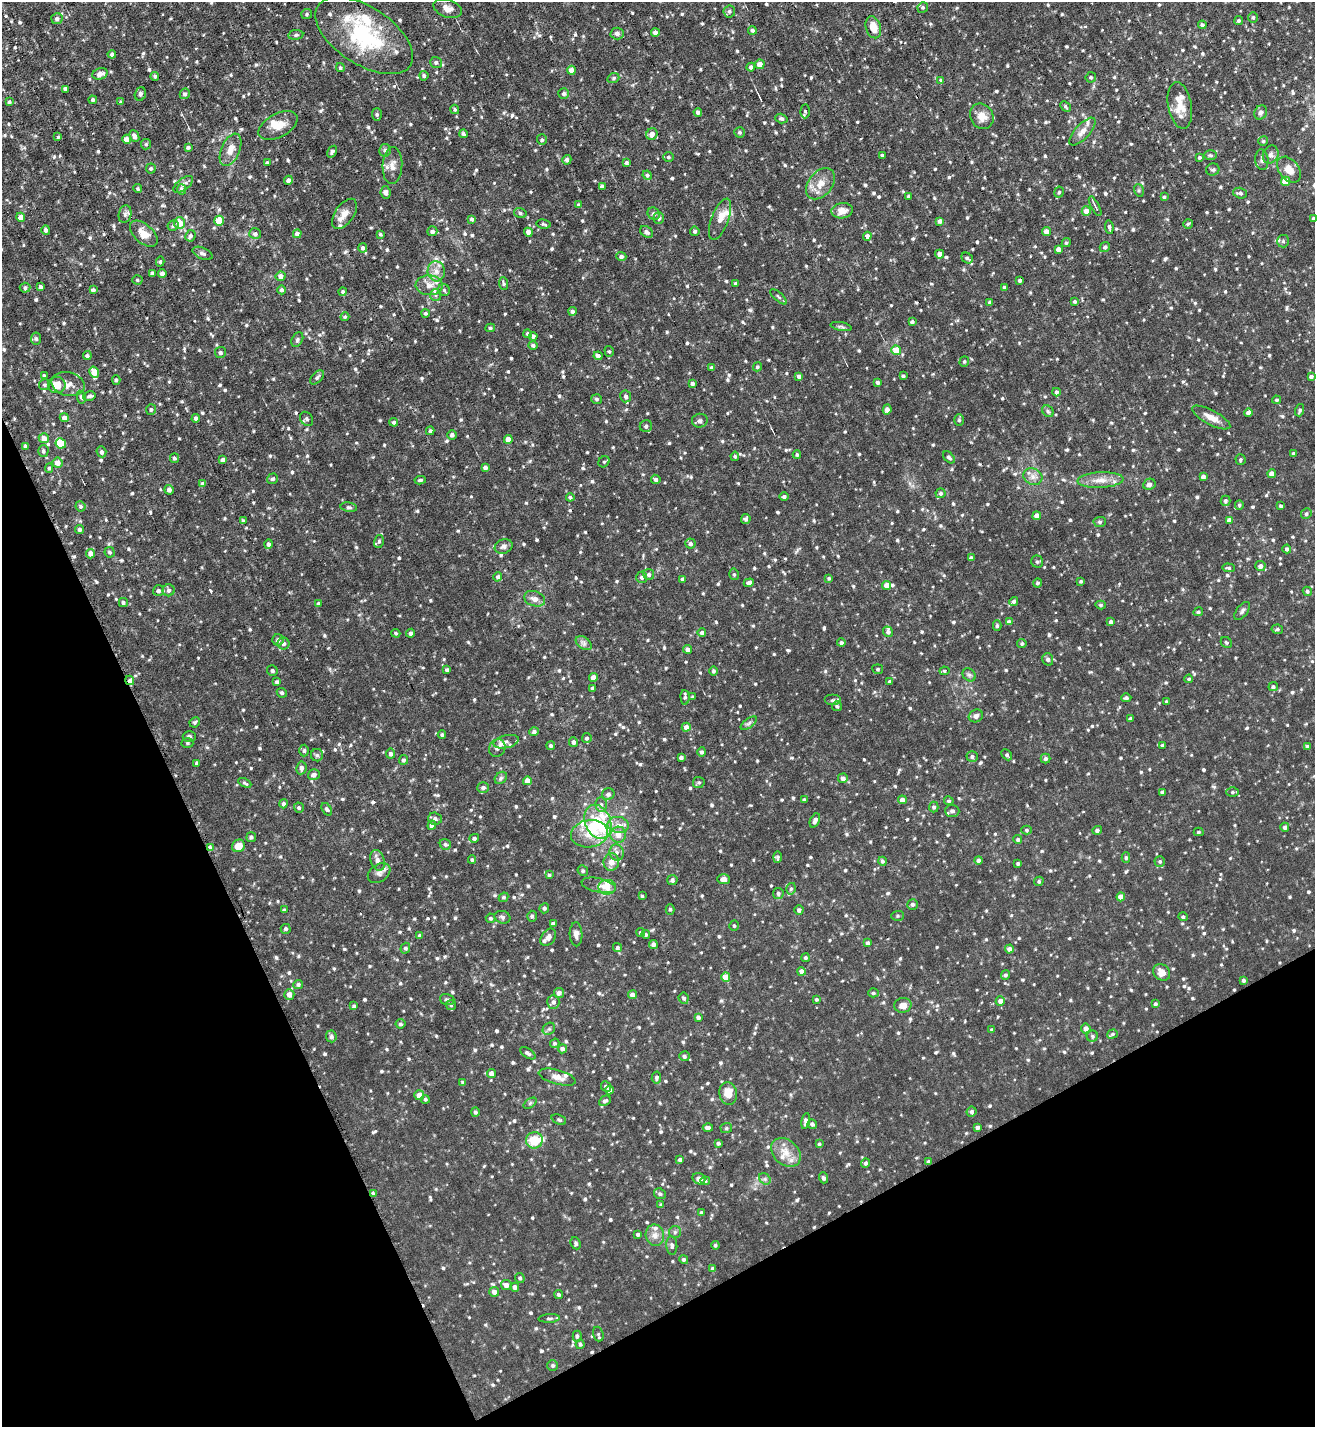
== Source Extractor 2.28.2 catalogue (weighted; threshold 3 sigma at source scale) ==
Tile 14 of 4 x 4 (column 2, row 4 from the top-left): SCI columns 1463-2775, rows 1-1425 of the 5686 x 5700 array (HDU 1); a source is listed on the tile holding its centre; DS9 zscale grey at full resolution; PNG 1317 x 1429 px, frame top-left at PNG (2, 2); each listed source drawn as its Kron ellipse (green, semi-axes under 4 px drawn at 4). Shown black and unused: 24% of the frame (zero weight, under 6 of 12 exposures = <1% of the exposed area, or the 3 px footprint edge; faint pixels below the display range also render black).
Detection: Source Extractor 2.28.2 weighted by HDU 2 'WHT'; one run over the whole footprint, this tile lists its part. Background 0.028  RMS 0.004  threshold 0.0166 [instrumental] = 3 sigma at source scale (4.09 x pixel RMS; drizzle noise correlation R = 1.36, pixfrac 0.8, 0.05/0.05 arcsec/px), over >= 5 px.
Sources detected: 1066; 2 inside a brighter object's white glare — neither listed nor drawn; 24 inside a brighter listed object's ellipse — not listed separately; of the other 1040, all 500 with FLUX_AUTO >= 0.563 (the completeness limit of this list) listed and drawn (540 fainter detections not listed), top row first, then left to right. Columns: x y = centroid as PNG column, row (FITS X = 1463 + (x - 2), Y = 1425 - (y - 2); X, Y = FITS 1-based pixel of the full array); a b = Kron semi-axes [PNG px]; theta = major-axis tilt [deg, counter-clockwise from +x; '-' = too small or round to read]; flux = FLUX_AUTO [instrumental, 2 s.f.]
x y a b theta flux
923 7 5 5 - 0.75
448 8 15 8 -19 2.4
729 11 6 6 - 0.87
307 14 5 5 - 0.6
1253 17 5 4 - 0.68
57 19 6 5 - 1
1239 21 4 3 - 0.65
1202 25 4 4 - 0.89
873 27 11 7 -72 4.8
752 30 4 4 - 0.74
655 32 4 4 - 1.3
617 33 6 6 - 1.3
296 35 7 5 8 0.88
364 36 55 29 -33 32
112 54 4 4 - 0.8
436 63 6 5 - 0.86
760 64 5 4 - 2.7
751 67 4 4 - 1.1
340 68 4 4 - 0.57
571 70 4 4 - 3.4
100 74 8 5 20 2
155 76 4 4 - 0.66
424 76 5 4 - 0.86
1091 77 5 5 - 0.69
613 78 6 5 - 0.58
941 80 4 4 - 0.56
65 89 4 4 - 1.1
140 94 7 5 71 0.8
185 94 5 5 - 0.92
564 94 5 5 - 1.1
93 100 4 4 - 0.7
9 102 4 4 - 0.67
121 102 4 3 - 0.57
1180 105 23 12 -80 5.8
1065 106 6 4 -42 0.7
455 109 5 4 - 0.6
805 111 7 4 86 0.64
698 112 4 4 - 1
1261 112 7 6 - 1.2
377 114 6 5 - 0.64
982 116 13 11 -60 4
781 119 6 4 -18 0.69
278 126 21 11 29 4.6
740 132 5 5 - 0.73
1082 132 18 7 47 2.7
463 134 4 4 - 0.76
652 134 6 5 - 2
134 136 6 4 -67 1.4
58 137 3 3 - 0.58
127 139 4 4 - 3.1
542 140 5 5 - 0.57
1263 141 5 4 - 0.67
146 144 5 5 - 0.57
188 147 4 3 - 0.68
230 150 17 9 67 3.8
385 150 6 5 - 1
332 152 6 4 58 0.68
882 155 3 3 - 0.65
1210 155 6 5 - 0.57
1271 155 9 7 66 1.5
668 157 5 4 - 0.72
1199 157 4 4 - 0.66
567 160 5 4 - 1.3
1262 160 10 6 -83 1.2
267 163 4 3 - 0.65
626 163 3 3 - 0.75
392 165 18 10 86 3.1
151 169 5 5 - 0.69
1213 170 7 6 - 0.73
1289 170 14 10 -51 3.7
647 175 5 4 - 0.78
288 180 4 4 - 1.1
1286 181 4 4 - 7.4
183 184 11 5 37 1.4
821 184 18 12 51 4.6
602 186 4 4 - 0.86
138 189 4 3 - 0.59
181 189 5 4 - 1.5
1139 190 6 5 - 0.61
386 192 6 5 - 1.2
1059 192 5 4 - 0.57
1240 193 7 5 -15 0.8
909 196 3 3 - 0.64
1164 197 4 3 - 0.66
579 205 4 4 - 0.77
1095 206 11 2 -62 0.69
842 211 11 7 9 3.4
1086 211 5 4 - 3
520 213 6 5 - 0.75
125 214 9 6 77 1.1
344 214 17 9 55 3.2
654 214 6 5 - 0.8
21 217 4 4 - 2.6
659 218 6 5 - 0.92
1313 218 3 3 - 0.58
472 219 4 3 - 0.9
720 219 22 8 69 3.5
219 221 5 5 - 8
940 221 4 4 - 1.3
180 223 6 5 - 5
543 224 7 3 -11 0.62
1188 224 5 4 - 0.63
173 226 6 5 - 0.83
1109 227 7 3 -82 0.83
46 230 5 4 - 1.2
432 231 5 5 - 1.2
695 231 5 4 - 0.89
1046 231 4 4 - 2.6
528 232 4 4 - 2.1
647 232 7 5 -40 0.87
144 234 16 9 -42 4.3
255 234 6 5 - 0.88
297 234 4 4 - 1.7
380 234 3 3 - 0.59
190 236 6 5 - 1.1
867 236 4 4 - 2.4
1283 241 6 6 - 0.86
1066 243 5 4 - 0.64
1105 247 5 4 - 0.71
363 248 5 4 - 0.93
1058 249 4 4 - 1.6
202 253 10 5 -24 1.1
940 254 4 4 - 2
621 257 5 4 - 1.2
967 258 6 4 -38 0.75
160 262 5 4 - 0.57
436 271 10 8 -84 2.6
152 273 4 3 - 0.94
162 273 4 4 - 1.8
281 276 5 4 - 1.9
137 280 5 4 - 0.6
1020 280 4 4 - 0.6
504 283 6 4 -85 0.68
736 284 4 4 - 0.68
429 285 13 10 -3 3.2
41 287 4 3 - 1.6
1004 287 4 3 - 0.64
25 288 5 5 - 0.88
93 290 4 4 - 1
282 290 4 4 - 0.83
444 290 6 5 - 0.67
343 292 4 4 - 0.61
436 295 6 5 - 0.92
779 297 10 3 -40 0.64
990 302 4 4 - 0.64
1075 302 4 3 - 0.59
572 311 4 4 - 1
426 313 4 4 - 0.63
345 317 4 4 - 0.57
912 322 4 4 - 1.1
841 326 10 4 -11 0.83
490 328 5 4 - 0.61
528 334 4 4 - 0.7
533 336 4 4 - 1.1
36 339 6 5 - 0.8
297 340 8 5 64 0.81
533 345 4 4 - 0.88
896 350 5 4 - 6.6
609 351 5 4 - 0.58
220 353 5 5 - 0.86
87 356 4 4 - 0.66
598 356 4 4 - 1.4
964 361 5 4 - 0.59
757 367 5 4 - 0.6
711 368 3 3 - 0.68
94 372 6 4 -58 4.7
44 376 4 3 - 0.87
799 376 4 4 - 1.3
903 376 3 3 - 0.61
317 377 8 5 47 0.9
1311 377 4 4 - 0.95
116 380 4 4 - 0.62
877 382 4 3 - 1
68 384 17 12 -13 3.1
692 384 4 4 - 0.71
45 385 5 5 - 0.65
57 385 9 8 - 3.8
1056 392 4 3 - 0.89
89 396 6 4 13 0.87
626 396 6 5 - 1.5
81 397 6 4 -78 0.67
597 399 5 5 - 0.76
1276 400 4 3 - 0.62
151 409 5 5 - 0.73
887 409 5 4 - 1.4
1300 410 6 4 73 0.61
1048 411 6 5 - 0.65
1248 413 4 4 - 2.1
1211 417 21 7 -28 3.6
64 418 4 4 - 1.8
196 418 4 4 - 1.7
307 419 7 6 - 0.83
959 420 5 5 - 0.63
700 421 8 7 - 0.97
394 422 4 4 - 0.77
646 426 6 6 - 1.2
430 431 4 3 - 0.69
452 435 5 4 - 1.3
44 438 5 5 - 2.3
508 439 4 4 - 3.3
61 443 5 5 - 8.5
26 446 4 4 - 1.2
43 451 6 5 - 0.83
101 452 5 4 - 1.1
1294 454 3 3 - 0.95
797 455 4 3 - 0.6
735 456 4 4 - 0.73
949 457 7 4 -47 0.92
174 458 5 4 - 0.89
223 460 4 4 - 1.3
1240 460 5 5 - 0.57
604 462 6 5 - 0.67
57 463 5 5 - 2.8
49 468 5 4 - 0.58
485 468 4 4 - 1.3
1272 474 4 4 - 2.7
1033 477 10 8 -25 2
1203 477 4 4 - 1.2
272 479 6 5 - 0.73
656 479 5 4 - 0.88
420 480 6 4 8 0.76
1100 480 23 8 3 4.2
203 484 4 4 - 1.7
1149 484 6 5 - 1.3
169 490 5 4 - 1.4
940 493 5 5 - 0.84
570 497 4 4 - 0.75
784 497 4 4 - 0.8
1225 501 5 5 - 0.92
1239 505 5 4 - 0.68
80 506 5 5 - 0.63
1281 506 3 3 - 0.79
349 507 8 4 -11 0.74
1306 514 5 5 - 0.8
1037 516 4 4 - 2.7
746 519 5 4 - 0.79
1229 520 4 4 - 1.8
243 521 4 3 - 0.6
1100 522 6 5 - 0.65
80 529 4 4 - 0.8
379 541 6 5 - 0.72
268 544 5 4 - 0.97
690 544 5 5 - 1
504 546 9 7 22 1.2
1287 549 4 4 - 0.86
110 552 5 5 - 0.71
91 554 4 4 - 2.9
971 558 4 4 - 1.1
1037 562 6 5 - 0.73
1260 566 5 5 - 1.8
1228 568 6 4 -4 0.74
649 574 5 5 - 1
734 574 6 4 -75 0.6
498 577 4 4 - 0.95
642 577 6 5 - 1.1
829 578 4 3 - 0.56
683 579 4 3 - 1
1081 581 3 3 - 0.58
749 583 5 4 - 1.8
1037 583 4 4 - 0.69
887 585 4 4 - 3.1
169 590 6 6 - 0.91
158 591 5 5 - 1
1307 591 5 4 - 0.7
535 599 11 7 -18 2.2
1014 601 4 4 - 0.82
123 602 4 4 - 0.68
318 604 4 4 - 0.73
1101 605 5 4 - 0.61
1242 611 11 5 53 0.95
1198 612 5 4 - 0.7
1009 622 4 4 - 1.3
1111 622 4 4 - 1.1
997 626 5 4 - 0.65
1277 629 6 4 -9 0.67
888 632 5 5 - 1
396 633 4 4 - 0.59
411 633 4 4 - 1.1
702 633 4 4 - 1.1
278 640 5 5 - 1.2
1226 642 6 5 - 0.66
584 643 9 5 -36 1.2
841 643 4 4 - 0.9
283 644 6 6 - 1.2
1022 644 5 4 - 0.61
688 649 4 4 - 1.8
1048 659 6 5 - 0.99
878 669 5 5 - 0.63
447 670 4 3 - 0.89
272 671 5 5 - 0.86
714 671 5 4 - 0.8
944 671 5 4 - 0.62
969 675 7 6 - 0.85
593 677 4 4 - 2.6
1189 679 4 4 - 0.62
130 680 5 4 - 0.96
277 682 4 3 - 0.94
890 682 4 3 - 1.1
1273 687 5 4 - 0.8
593 688 3 3 - 0.76
282 693 5 4 - 0.59
685 697 7 4 -86 0.82
693 697 3 3 - 0.68
1126 698 5 4 - 0.79
833 700 8 5 0 0.93
1166 702 3 3 - 0.62
837 706 5 5 - 0.61
976 716 7 6 - 1.4
1130 719 3 3 - 0.78
195 722 5 4 - 0.59
749 723 9 4 36 0.85
686 727 4 4 - 2.2
534 732 4 4 - 1.1
442 735 4 4 - 0.64
189 736 6 5 - 0.9
587 738 5 5 - 0.82
506 742 13 6 13 2.1
574 742 5 4 - 1.1
187 743 6 5 - 0.63
1162 745 4 4 - 0.71
551 746 4 4 - 0.78
1307 746 4 4 - 0.95
497 748 9 8 - 1.9
304 751 6 4 88 0.67
702 752 4 4 - 0.87
391 754 5 4 - 0.95
317 755 6 6 - 0.8
1007 755 6 4 -46 0.78
681 757 4 3 - 0.89
972 757 5 5 - 0.88
1046 759 5 5 - 0.86
403 760 5 4 - 0.8
197 763 4 4 - 0.66
301 768 6 5 - 1.3
314 775 6 5 - 1.4
501 778 7 5 46 0.79
843 778 5 5 - 1.6
527 781 4 4 - 2.9
699 782 6 5 - 0.64
245 783 7 4 -26 0.62
483 788 6 5 - 1.1
1162 792 4 3 - 0.94
1232 792 6 5 - 0.65
608 794 6 6 - 1.1
804 800 4 4 - 0.61
902 800 4 4 - 1.9
949 801 5 4 - 0.57
283 804 5 4 - 1
601 805 7 5 -89 1.1
934 807 5 5 - 0.83
299 808 5 5 - 0.72
327 809 7 4 -55 0.79
952 811 7 6 - 1.3
435 819 7 6 - 1.1
815 820 7 4 66 1.6
598 822 17 12 -67 12
432 825 4 4 - 1.8
618 825 10 8 -6 2.6
1285 827 4 4 - 1.1
1026 830 5 4 - 0.72
1097 830 5 4 - 0.9
1199 832 5 4 - 0.59
589 834 18 13 8 6.8
618 835 8 8 - 3
251 837 5 5 - 0.92
474 838 5 4 - 0.9
1018 840 4 4 - 0.66
445 844 6 5 - 0.82
238 846 7 6 - 4.1
210 847 4 3 - 0.76
617 852 8 7 - 1.4
777 857 6 4 88 0.71
1126 858 5 4 - 0.67
377 860 11 7 -72 1.8
472 860 4 3 - 0.58
979 860 4 4 - 0.92
882 861 4 4 - 0.73
1160 861 5 5 - 0.68
611 862 8 7 - 2.6
1018 863 3 3 - 0.62
583 871 5 5 - 0.62
379 873 12 8 34 1.8
549 875 4 3 - 0.61
723 879 6 5 - 1.8
672 880 5 5 - 0.93
1039 881 5 4 - 0.63
599 885 17 7 -12 2.2
607 887 9 7 5 3.5
791 889 6 4 73 0.72
778 893 5 5 - 0.83
642 896 4 3 - 0.59
503 897 5 4 - 0.59
1121 897 4 4 - 3.5
912 904 5 5 - 0.91
544 908 5 5 - 0.87
670 909 5 4 - 0.63
284 910 3 3 - 0.6
799 910 5 4 - 1.1
532 916 5 4 - 0.73
898 916 6 5 - 0.61
502 917 8 6 -18 1
1183 917 4 4 - 0.75
490 918 5 4 - 0.74
553 924 4 4 - 1.3
734 926 5 4 - 0.61
286 929 5 5 - 0.73
641 932 4 4 - 1
576 934 12 6 -88 1.7
420 935 4 3 - 0.62
646 935 4 4 - 0.71
548 937 9 6 53 1.6
868 943 4 3 - 1.2
653 944 4 4 - 1.4
405 948 5 4 - 0.81
617 948 5 4 - 0.78
1009 949 4 4 - 1.7
805 958 4 4 - 0.65
801 971 4 4 - 1.8
1162 972 9 7 -41 3.5
1005 975 5 4 - 0.73
726 977 5 4 - 4.9
1243 980 3 3 - 0.75
298 984 5 4 - 0.81
559 993 5 5 - 1.4
873 993 5 4 - 0.65
289 994 5 5 - 2.3
632 995 4 4 - 1.3
684 998 6 5 - 0.86
816 999 3 3 - 0.65
447 1000 7 5 -17 0.95
1000 1001 4 4 - 1.9
553 1002 7 6 - 1.2
1155 1004 3 3 - 0.7
451 1005 5 5 - 0.56
903 1005 9 7 13 2.9
354 1006 4 4 - 0.71
698 1017 4 4 - 1.2
400 1024 5 5 - 0.7
1086 1028 5 4 - 1.9
549 1029 7 5 43 0.77
992 1030 4 3 - 0.71
1112 1034 5 4 - 0.64
331 1036 6 5 - 0.85
1092 1036 5 5 - 0.67
555 1043 5 4 - 0.63
562 1049 4 4 - 1.1
528 1053 9 4 -33 1.1
684 1056 5 5 - 0.81
491 1074 4 4 - 2.4
557 1077 19 7 -16 2.6
656 1078 6 4 79 0.81
463 1082 4 4 - 1.1
606 1086 5 5 - 0.94
610 1090 4 4 - 1.7
728 1093 11 8 -82 4.4
419 1095 5 5 - 3.2
425 1099 4 4 - 0.61
605 1101 6 4 28 0.97
530 1103 7 4 37 0.59
475 1112 5 4 - 0.79
972 1112 5 5 - 0.97
559 1120 7 4 -22 0.64
806 1121 8 4 80 1.3
812 1124 5 5 - 1.1
977 1127 4 4 - 0.95
708 1128 5 4 - 1.2
726 1128 6 5 - 0.66
534 1140 8 8 - 9.1
718 1143 4 3 - 0.72
819 1144 4 4 - 0.6
786 1152 16 12 -42 4.5
680 1159 4 4 - 0.79
928 1161 4 3 - 0.65
866 1163 4 4 - 0.84
823 1178 5 4 - 0.8
699 1179 6 5 - 1.8
765 1179 6 5 - 0.78
705 1181 5 4 - 0.69
373 1193 4 4 - 0.69
660 1194 6 5 - 0.83
661 1205 4 3 - 0.62
701 1213 4 3 - 1
675 1232 6 6 - 0.71
638 1234 4 3 - 0.7
655 1235 11 9 -78 2.3
576 1243 6 5 - 0.73
672 1245 9 5 -86 0.93
715 1245 4 4 - 0.61
684 1259 4 4 - 0.76
713 1269 4 4 - 1.3
520 1278 5 4 - 0.77
506 1285 5 5 - 2
515 1287 4 4 - 1.5
494 1292 5 5 - 1.9
558 1295 5 4 - 0.73
549 1318 10 3 3 0.68
598 1334 7 5 -72 0.64
577 1336 5 4 - 0.8
580 1344 5 4 - 0.72
553 1365 5 5 - 0.62
Overlapping masked pixels (flux is a lower limit): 2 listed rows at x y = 130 680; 928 1161
Isophote crosses this tile's border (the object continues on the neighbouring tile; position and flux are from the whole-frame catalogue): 1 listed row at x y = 1313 218